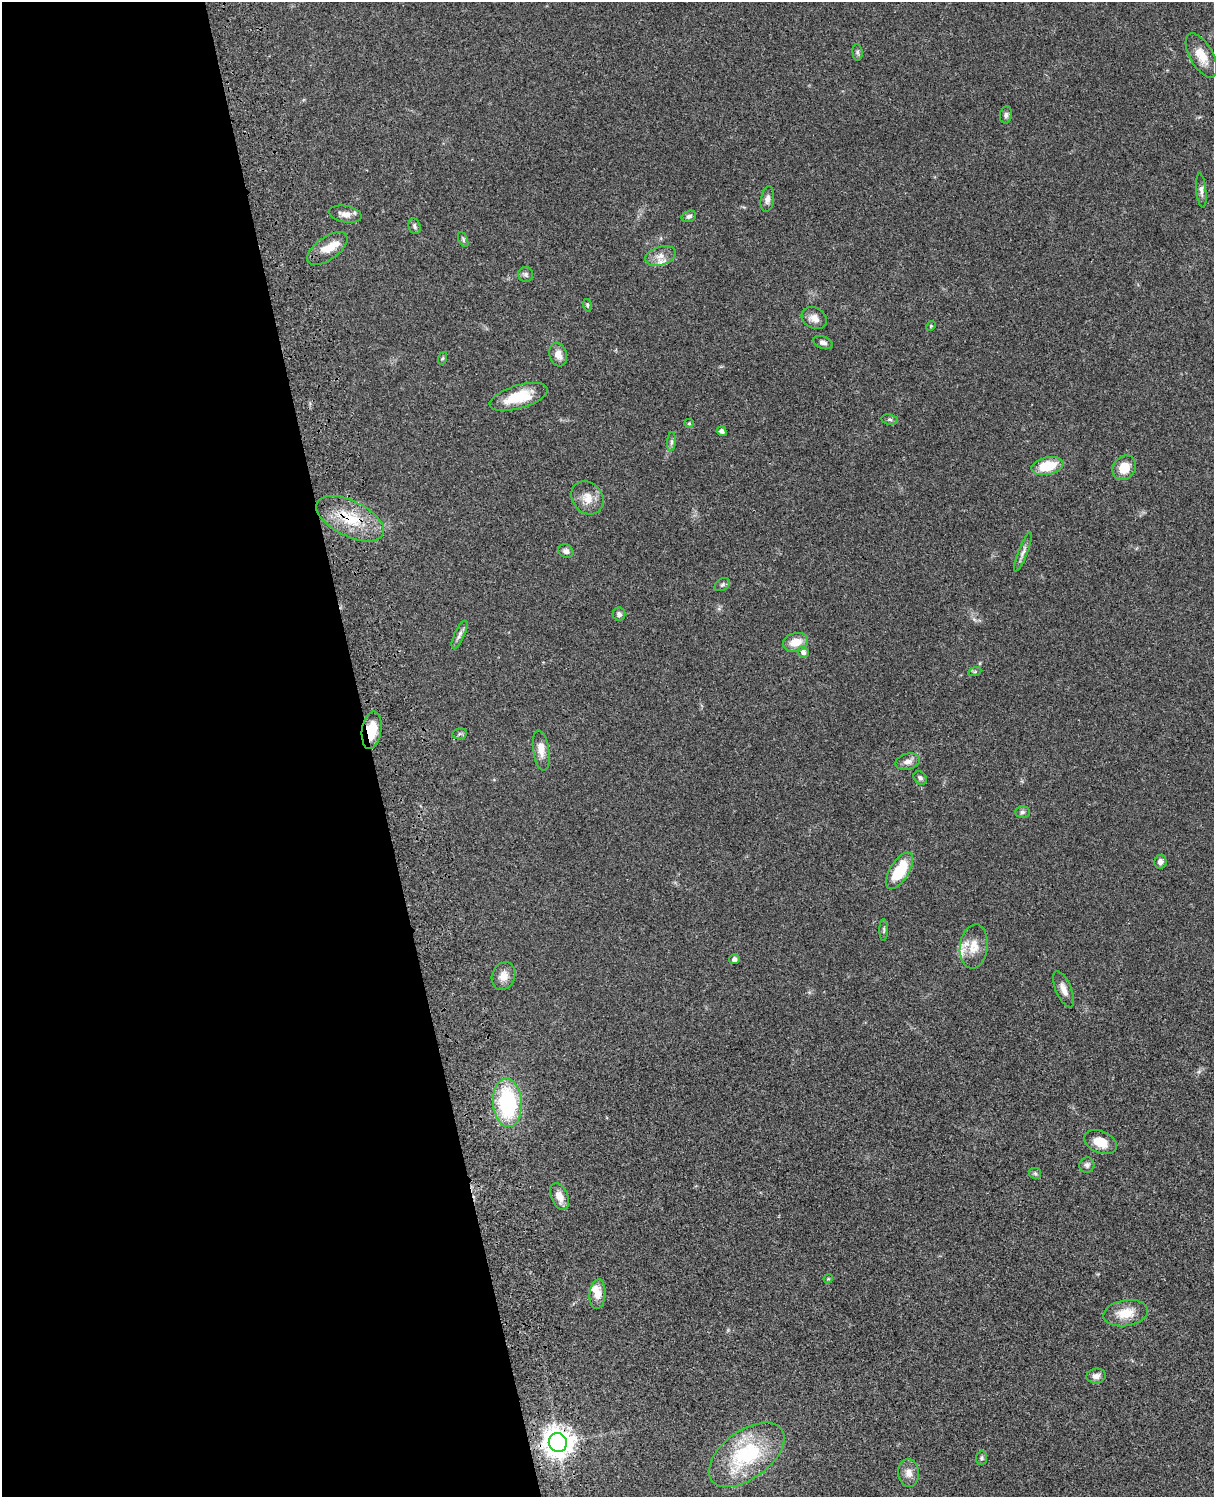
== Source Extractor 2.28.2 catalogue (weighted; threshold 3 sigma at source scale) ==
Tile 5 of 4 x 3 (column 1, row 2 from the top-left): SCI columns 121-1332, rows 1774-3268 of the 5087 x 4929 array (HDU 1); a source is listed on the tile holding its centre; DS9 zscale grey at full resolution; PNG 1216 x 1499 px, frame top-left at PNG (2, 2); each listed source drawn as its Kron ellipse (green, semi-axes under 4 px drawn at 4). Shown black and unused: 31% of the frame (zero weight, under 3 of 4 exposures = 6% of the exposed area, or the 3 px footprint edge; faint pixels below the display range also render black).
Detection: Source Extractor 2.28.2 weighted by HDU 2 'WHT'; one run over the whole footprint, this tile lists its part. Background 0.0756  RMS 0.0057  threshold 0.0257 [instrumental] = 3 sigma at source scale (4.5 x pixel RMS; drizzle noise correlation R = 1.50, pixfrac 1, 0.05/0.05 arcsec/px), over >= 5 px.
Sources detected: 65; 4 inside a brighter listed object's ellipse — not listed separately; the other 61 listed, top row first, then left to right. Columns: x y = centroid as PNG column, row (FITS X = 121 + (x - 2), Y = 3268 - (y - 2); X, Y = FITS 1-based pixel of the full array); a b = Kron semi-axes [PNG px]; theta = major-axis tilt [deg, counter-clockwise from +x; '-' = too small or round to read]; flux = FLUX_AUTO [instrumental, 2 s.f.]
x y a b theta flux
857 52 8 5 -84 1.1
1201 55 24 11 -61 8.8
1006 115 8 6 81 1.4
1201 190 17 5 -84 2.3
767 199 13 6 81 2.5
345 214 16 8 -10 4.1
689 216 7 5 19 1.5
414 226 8 6 -72 1.4
463 239 8 4 -65 0.9
327 248 23 11 35 8.8
660 256 16 9 17 5.1
526 275 7 7 - 1.4
587 305 6 4 -73 0.79
814 318 13 10 -29 4.5
931 326 5 4 - 0.62
823 342 10 6 -21 2
558 355 12 8 -74 4.8
443 358 6 4 70 0.77
519 397 30 11 17 18
889 419 8 5 -7 1.1
689 423 5 4 - 0.67
722 431 5 4 - 2.1
671 442 10 4 85 1.3
1047 466 16 8 12 16
1124 468 13 11 50 10
587 498 18 15 -49 7.2
350 519 37 17 -26 22
566 551 8 6 -24 2
1023 552 21 4 68 2.7
722 585 8 5 32 1.3
619 614 6 6 - 1.6
459 635 15 5 66 2.3
795 642 13 9 14 8
803 652 5 5 - 2.1
975 671 6 4 20 0.74
372 730 19 9 81 13
459 734 7 5 11 1.2
541 751 20 8 -82 5.1
908 762 12 8 15 3.6
920 778 7 6 - 1.5
1022 812 7 5 2 1.5
1160 862 7 6 - 2.4
899 871 20 9 58 21
884 930 11 4 90 0.99
974 946 22 14 82 9
734 959 5 5 - 1.6
503 976 14 11 68 5.2
1064 989 19 8 -67 4.7
507 1103 24 14 -86 54
1100 1142 17 11 -24 8.3
1087 1165 8 7 - 1.9
1035 1173 6 5 - 1
560 1197 14 8 -67 5.6
828 1279 4 3 - 0.5
598 1294 15 8 85 5.6
1126 1313 22 13 9 11
1096 1376 10 7 8 3.1
558 1442 9 9 - 700
747 1455 43 24 36 50
981 1458 7 5 82 1
908 1473 14 10 -83 4.2
Overlapping masked pixels (flux is a lower limit): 3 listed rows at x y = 350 519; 372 730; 558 1442